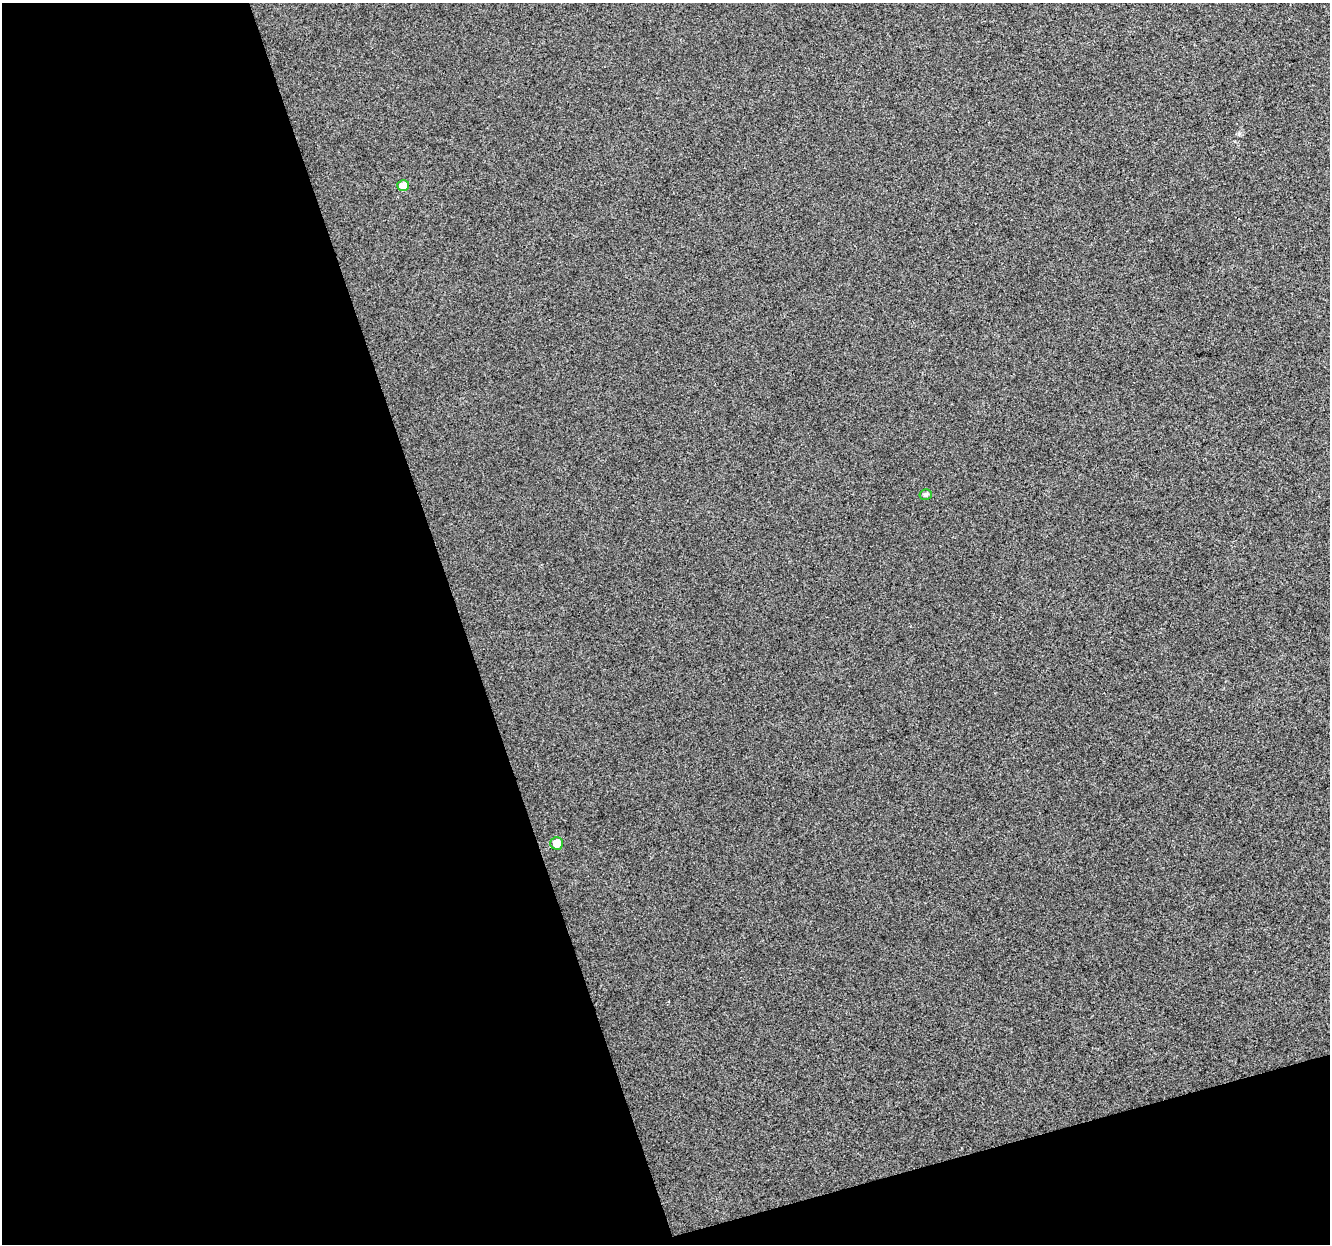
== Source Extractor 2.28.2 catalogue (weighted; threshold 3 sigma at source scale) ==
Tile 3 of 2 x 2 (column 1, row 2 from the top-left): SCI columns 1-1328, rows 40-1281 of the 2659 x 2579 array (HDU 1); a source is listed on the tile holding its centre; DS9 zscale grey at full resolution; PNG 1332 x 1246 px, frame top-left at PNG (2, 3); each listed source drawn as its Kron ellipse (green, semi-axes under 4 px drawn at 4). Shown black and unused: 39% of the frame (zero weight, under 3 of 4 exposures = <1% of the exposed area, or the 3 px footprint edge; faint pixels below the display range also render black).
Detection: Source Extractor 2.28.2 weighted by HDU 2 'WHT'; one run over the whole footprint, this tile lists its part. Background 0.0158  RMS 0.011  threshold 0.0498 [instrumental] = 3 sigma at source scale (4.5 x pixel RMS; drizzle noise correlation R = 1.50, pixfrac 1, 0.0396/0.0396 arcsec/px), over >= 5 px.
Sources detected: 3; all 3 listed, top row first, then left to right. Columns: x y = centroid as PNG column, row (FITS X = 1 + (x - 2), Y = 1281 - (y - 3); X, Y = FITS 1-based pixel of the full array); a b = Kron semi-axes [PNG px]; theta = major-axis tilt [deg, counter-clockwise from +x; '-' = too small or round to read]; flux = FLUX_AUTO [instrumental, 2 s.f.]
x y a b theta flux
403 185 6 5 - 8.9
926 495 6 5 - 3
557 843 6 6 - 14